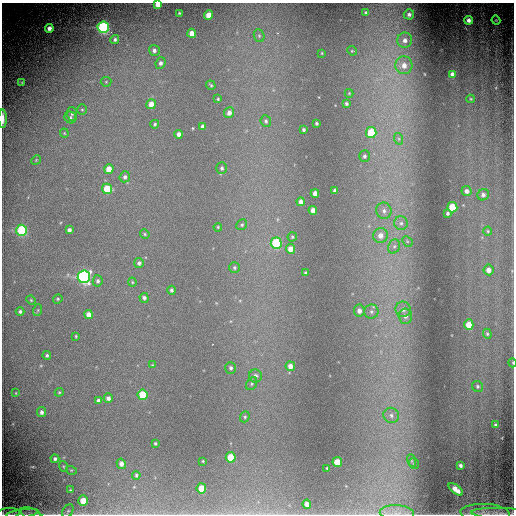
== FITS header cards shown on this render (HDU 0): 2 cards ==
NAXIS1  =                  512 / Required FITS header
NAXIS2  =                  512 / Required FITS header

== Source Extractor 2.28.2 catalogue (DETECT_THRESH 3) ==
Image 512 x 512 px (HDU 0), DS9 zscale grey, 1 PNG px = 1 image px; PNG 516 x 516 px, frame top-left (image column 1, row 512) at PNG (2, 3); each listed source drawn as its Kron ellipse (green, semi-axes under 4 px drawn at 4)
Background -0.256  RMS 0.11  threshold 0.342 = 3 sigma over >= 5 px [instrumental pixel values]
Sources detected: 132; all 132 listed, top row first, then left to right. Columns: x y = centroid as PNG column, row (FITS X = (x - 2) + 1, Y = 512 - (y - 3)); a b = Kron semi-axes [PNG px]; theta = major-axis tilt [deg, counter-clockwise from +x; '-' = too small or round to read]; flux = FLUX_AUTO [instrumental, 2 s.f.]
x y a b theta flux
158 4 4 4 - 76
366 12 3 3 - 9.3
179 13 3 2 - 6.7
409 14 5 5 - 27
208 15 4 4 - 79
468 20 4 4 - 38
496 20 4 3 - 7.4
103 27 6 5 - 1100
49 28 4 4 - 48
192 33 4 4 - 67
259 36 7 5 -69 14
115 40 4 4 - 17
405 40 8 7 - 50
154 50 5 5 - 26
352 51 5 4 - 8.5
322 53 3 2 - 5.4
160 63 6 5 - 24
404 65 9 8 - 73
452 74 4 4 - 29
106 82 5 5 - 11
22 83 3 2 - 5.9
211 85 5 3 - 9.2
349 93 4 4 - 6.9
218 99 3 3 - 7.8
471 99 4 4 - 8.6
151 104 5 4 - 70
346 104 4 3 - 15
82 110 5 5 - 11
229 113 5 5 - 41
72 114 7 5 -87 17
70 117 6 5 - 15
3 119 9 2 -89 38
266 121 6 5 - 16
316 123 3 3 - 12
155 124 4 4 - 11
203 126 4 3 - 22
303 130 3 3 - 13
371 132 5 5 - 240
64 133 4 4 - 7.9
179 134 4 4 - 45
399 139 6 4 -71 12
364 156 6 5 - 17
36 160 5 4 - 8.4
222 168 6 5 - 16
109 169 5 4 - 89
125 177 5 5 - 23
107 189 5 5 - 210
335 190 3 3 - 20
466 191 5 5 - 33
315 193 4 4 - 50
483 195 6 5 - 25
301 202 4 4 - 39
452 207 5 5 - 220
313 210 4 4 - 57
384 211 8 7 - 37
448 213 3 3 - 14
401 223 7 7 - 27
242 225 6 5 - 13
218 227 4 3 - 7.4
22 230 5 5 - 670
69 230 4 4 - 27
488 231 4 4 - 8.3
145 234 5 4 - 10
380 235 7 7 - 62
292 237 4 4 - 11
407 241 6 4 -46 12
276 243 6 5 - 480
394 246 7 5 68 23
290 249 5 4 - 66
139 263 5 4 - 22
234 268 5 5 - 15
488 270 5 5 - 49
305 273 3 2 - 9.6
84 277 6 6 - 1700
98 281 5 5 - 20
132 282 4 4 - 7.9
172 290 4 4 - 17
144 298 5 4 - 20
58 299 5 4 - 11
31 300 5 4 - 8.4
403 309 8 7 - 38
38 310 6 4 71 9.8
359 311 6 5 - 36
20 312 4 4 - 16
371 312 7 7 - 24
89 315 4 4 - 59
405 316 7 6 - 31
469 325 5 4 - 120
487 334 5 4 - 11
76 336 4 3 - 7.3
47 355 4 4 - 14
513 363 4 3 - 6.4
152 365 4 4 - 6.5
290 366 5 4 - 55
231 368 6 5 - 19
255 376 6 6 - 37
252 384 7 5 58 15
477 386 6 5 - 14
59 392 4 4 - 8.6
16 393 3 2 - 4.8
142 395 5 5 - 260
108 398 5 4 - 30
98 401 4 4 - 25
41 412 5 4 - 25
391 415 8 7 - 35
245 417 6 4 69 12
495 425 3 3 - 15
155 443 3 3 - 11
231 457 5 5 - 180
55 459 4 4 - 19
203 461 3 2 - 6
411 461 6 4 -70 10
337 462 5 4 - 130
121 464 5 4 - 35
414 464 6 4 -53 10
461 465 4 3 - 17
63 466 5 3 - 8.7
327 468 3 3 - 8.1
71 470 5 3 - 7.6
136 475 4 4 - 12
201 488 5 5 - 150
456 489 8 4 -39 65
70 490 4 3 - 7.9
83 501 5 5 - 120
307 504 4 4 - 49
68 511 7 4 59 15
22 513 16 3 8 37
397 513 17 7 -3 67
485 513 24 9 -3 95
7 514 13 5 6 29
31 514 11 5 -18 29
502 514 31 5 -2 70
At the frame edge (FLAGS 8, measured only in part): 9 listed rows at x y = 158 4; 3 119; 513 363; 22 513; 397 513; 485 513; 7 514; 31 514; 502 514